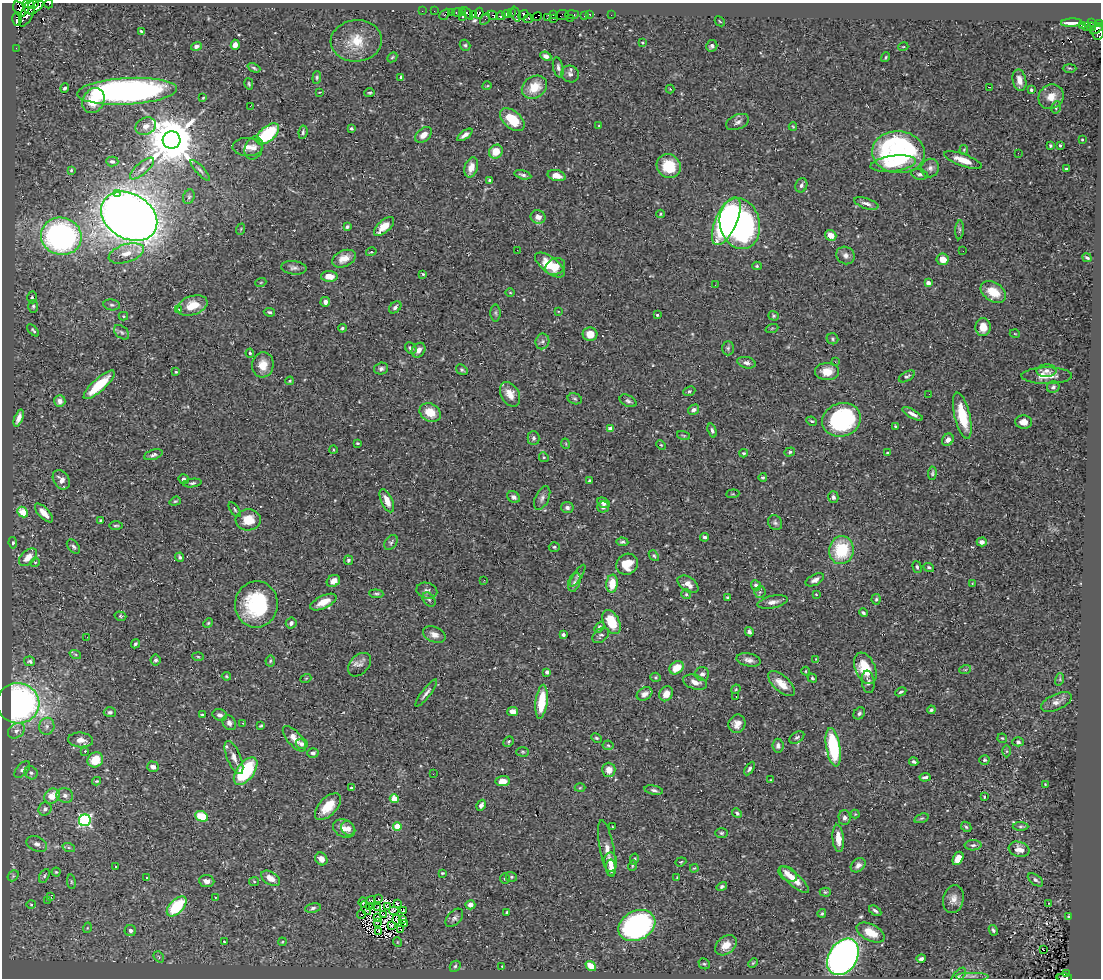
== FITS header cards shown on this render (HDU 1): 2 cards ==
NAXIS1  =                 1099
NAXIS2  =                  976

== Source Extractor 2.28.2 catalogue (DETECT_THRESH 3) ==
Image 1099 x 976 px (HDU 1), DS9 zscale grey, 1 PNG px = 1 image px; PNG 1103 x 980 px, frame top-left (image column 1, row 976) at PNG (2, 3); each listed source drawn as its Kron ellipse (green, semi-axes under 4 px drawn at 4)
Background 0.345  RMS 0.014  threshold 0.0421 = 3 sigma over >= 5 px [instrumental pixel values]
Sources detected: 479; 9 with non-positive FLUX_AUTO (blend fragments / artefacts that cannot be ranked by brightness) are neither listed nor drawn; the other 470 listed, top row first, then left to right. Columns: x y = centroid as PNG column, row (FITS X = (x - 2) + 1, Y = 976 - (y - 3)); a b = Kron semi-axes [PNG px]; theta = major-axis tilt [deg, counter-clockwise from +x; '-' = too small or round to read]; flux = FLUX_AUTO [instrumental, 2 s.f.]
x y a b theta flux
29 4 6 4 -15 750
34 4 6 3 40 740
49 4 4 2 - 62
36 8 10 4 36 11
19 9 8 5 -60 470
422 11 2 2 - 3.9
434 11 2 2 - 1.7
451 12 3 2 - 27
27 13 14 6 68 1200
457 13 6 3 0 39
463 13 3 3 - 26
467 13 7 3 -49 180
479 13 5 3 - 260
511 13 3 2 - 21
445 14 6 3 46 57
473 14 3 2 - 110
506 14 4 3 - 42
516 14 8 3 -71 86
553 14 3 3 - 48
589 14 3 3 - 22
493 15 5 2 - 32
523 15 5 4 - 58
562 15 6 5 - 59
572 15 7 3 3 84
611 15 2 2 - 1.5
501 16 4 3 - 210
584 16 3 2 - 9
462 17 3 3 - 16
536 17 5 3 - 260
547 18 3 2 - 31
570 18 3 2 - 110
17 19 7 5 89 350
485 19 6 3 59 16
528 19 5 2 - 30
553 19 4 2 - 13
720 21 5 3 - 0.8
1092 22 4 3 - 4
1071 23 10 3 3 7.5
1100 23 4 2 - 79
1083 25 3 2 - 2
1086 27 2 2 - 4.3
1092 27 4 4 - 58
1096 29 7 4 30 220
141 31 4 3 - 1.2
1098 32 7 6 - 170
356 41 25 20 4 26
642 42 3 3 - 0.95
235 45 5 4 - 5.9
465 45 6 5 - 1.5
196 46 5 4 - 3
712 46 6 5 - 2.6
903 47 5 3 - 0.8
16 48 2 2 - 4.7
546 56 6 4 -23 4.6
392 57 6 4 45 1.2
886 57 5 3 - 1.1
558 67 10 5 -76 3
254 68 7 3 -25 1.6
1069 68 7 3 0 1.3
570 74 9 8 - 3.7
317 77 6 4 85 1.4
401 77 3 3 - 2.1
1019 80 11 6 -78 7.6
249 84 6 3 -76 1.2
487 86 5 3 - 0.78
534 87 13 10 34 20
990 87 3 2 - 0.7
65 88 5 3 - 1.8
670 89 4 4 - 0.72
1031 90 3 3 - 1.4
127 91 50 13 3 410
319 92 2 2 - 0.6
370 93 5 4 - 1.1
1051 97 13 12 - 11
203 98 3 3 - 0.96
93 101 13 10 60 21
250 106 2 2 - 41
1056 107 6 4 79 1.5
512 120 14 8 -41 28
738 122 12 7 24 4
146 126 11 8 24 7
599 126 4 2 - 0.62
793 127 4 4 - 0.86
351 128 3 3 - 1.7
303 132 7 4 83 2.2
268 134 13 7 42 67
424 135 10 6 39 7.4
465 135 9 4 35 4.4
1082 139 3 3 - 0.76
172 140 9 8 - 5700
1050 146 3 2 - 1.1
1060 146 3 3 - 1.3
247 147 15 9 -2 7.7
254 148 12 9 71 6
964 150 5 4 - 0.94
496 152 7 6 - 16
898 152 26 21 -3 180
1018 153 2 2 - 0.64
963 160 20 6 -20 14
112 161 6 5 - 2.2
893 164 23 8 7 19
669 166 12 11 - 29
471 167 10 6 72 9.2
142 168 15 6 41 5.4
930 168 9 8 - 4.1
1066 169 3 3 - 1.8
71 170 4 3 - 0.99
200 170 13 4 -48 3.1
919 174 8 5 -10 2.2
523 175 9 4 -13 2.6
557 176 9 5 -14 7.5
490 180 4 3 - 1.5
801 185 7 6 - 2.9
117 193 3 3 - 10
189 197 7 5 69 2.1
866 203 13 5 -18 4.2
660 214 4 3 - 0.74
129 216 30 22 -31 1300
538 217 7 6 - 6.1
726 221 26 10 66 240
740 223 26 20 -76 260
384 226 12 6 41 15
347 227 4 3 - 1.9
241 229 6 3 71 0.88
959 230 9 4 86 1.7
831 235 6 5 - 9.4
61 236 20 18 -15 270
517 250 2 2 - 0.53
963 251 2 2 - 0.47
371 252 5 3 - 0.89
126 253 18 9 17 12
846 255 9 8 - 4.2
1087 258 5 3 - 1.8
344 259 12 8 24 9.5
943 259 6 6 - 9.4
550 265 18 8 -37 21
555 266 10 8 26 14
757 266 4 4 - 1.3
294 268 13 6 -6 3.9
423 274 3 3 - 1.1
329 276 8 5 -3 10
261 282 5 3 - 0.96
928 283 4 4 - 3.9
715 285 3 2 - 1.1
993 292 14 9 -33 21
510 293 5 3 - 0.92
32 297 6 4 -88 1.8
325 302 5 5 - 3.8
112 305 8 5 -9 2.1
33 306 6 5 - 1.7
192 306 15 9 19 20
395 307 7 5 42 2.2
179 310 4 4 - 1.1
558 311 3 2 - 0.59
269 312 5 4 - 1.9
495 313 8 5 -90 1.9
657 315 3 3 - 1.2
123 316 5 4 - 1
773 316 5 5 - 1.3
983 327 9 7 86 12
342 328 4 4 - 1.4
772 328 6 4 19 1.2
33 330 7 3 -45 1.5
122 332 9 6 -41 2.5
590 334 7 7 - 11
1015 334 5 3 - 0.8
832 339 6 5 - 1.7
542 341 8 7 - 2.8
411 348 6 5 - 2.8
728 348 7 6 - 2.1
418 350 8 6 54 6
250 353 4 4 - 1.9
835 362 4 3 - 0.9
747 363 9 5 -13 3.7
263 365 12 11 - 13
381 369 7 6 - 2.4
462 370 6 4 -35 1.7
1046 371 10 6 2 4.6
176 372 3 3 - 0.92
827 372 12 8 0 13
907 376 9 4 29 2
1047 376 25 8 0 14
290 381 4 3 - 0.92
99 385 20 6 42 30
1053 387 6 5 - 2.2
689 391 6 4 22 1.4
510 394 13 9 -60 11
929 394 2 2 - 0.83
575 399 7 5 -17 1.7
60 401 6 5 - 4.5
628 401 9 5 -26 2.4
694 410 6 5 - 3.6
430 412 11 9 -31 17
912 414 11 4 -28 4.5
962 416 23 7 -77 31
19 418 9 4 69 4.8
841 420 19 16 18 110
812 421 6 3 -26 1.3
1024 422 8 6 -2 7.3
896 426 3 3 - 1.1
610 429 4 3 - 8.3
712 431 7 4 -72 2.3
684 436 6 3 -19 0.98
533 438 7 6 - 2.2
948 440 6 5 - 5.1
357 443 3 2 - 1.5
566 444 5 3 - 0.8
661 445 5 3 - 0.72
333 450 4 3 - 0.78
790 452 5 4 - 1.6
744 453 4 3 - 1.5
888 453 4 3 - 1.1
153 455 10 5 18 2.5
544 457 5 4 - 1.2
932 473 7 4 85 1.5
763 477 4 4 - 2
184 479 5 5 - 2.5
61 480 10 7 -57 5.8
589 481 4 3 - 1
192 483 9 4 7 1.9
733 494 7 3 5 0.82
514 497 7 5 -33 3.5
833 497 6 5 - 2.5
542 498 12 7 65 3.8
175 501 6 4 19 1.2
387 501 12 5 -66 9.1
603 503 6 5 - 3.7
567 507 6 5 - 2.6
603 507 6 5 - 3.3
235 510 8 4 -54 1.8
23 512 6 5 - 22
44 513 12 5 -47 9.5
248 520 12 10 3 17
100 521 4 4 - 1.1
775 523 8 6 -53 2.3
116 526 7 2 0 1.1
705 537 4 3 - 2.1
391 542 8 5 56 2.1
622 542 6 3 -4 1.8
982 542 5 4 - 4
13 543 5 4 - 1.4
73 547 8 5 -48 2.3
554 547 5 4 - 1.5
841 550 14 12 78 46
654 556 6 4 -50 1.5
28 557 11 6 44 12
180 557 4 4 - 1.8
348 560 5 4 - 1.8
35 562 5 4 - 1.2
627 564 11 10 - 16
917 567 6 4 -73 1.9
929 567 5 4 - 2.2
578 575 12 4 57 2.5
484 580 3 2 - 1.6
815 580 10 5 27 3.7
333 581 7 5 30 5
574 582 10 6 73 2.9
612 584 9 5 84 17
688 584 11 7 -34 7.4
972 584 3 2 - 0.66
756 585 5 4 - 2.8
427 591 10 8 -14 4
760 592 6 5 - 1.7
376 594 7 4 -4 1.7
686 594 5 5 - 1.5
816 594 3 3 - 0.68
727 597 3 2 - 0.94
429 599 8 5 -49 2
876 599 5 4 - 1.4
323 602 14 6 26 11
773 602 15 6 12 5.5
256 604 23 21 86 75
863 613 4 3 - 1.7
120 616 6 4 -17 1.5
611 622 13 8 -63 26
208 623 5 4 - 1.2
291 623 5 5 - 3.2
599 627 6 4 49 3.4
749 632 5 3 - 2.5
434 634 12 7 -22 5.7
563 634 3 3 - 3.2
601 635 9 6 42 2.5
87 637 2 2 - 1.5
135 644 5 4 - 1.5
75 654 6 4 -19 1.2
198 657 6 3 -3 1.1
816 659 4 4 - 0.77
156 660 5 5 - 2.1
749 660 12 6 -11 4.4
30 661 5 4 - 1.8
270 661 5 5 - 1.3
359 665 13 9 47 4.9
677 668 8 6 36 15
865 668 16 10 -67 28
965 670 6 3 18 1.1
806 671 4 3 - 0.79
547 672 4 4 - 3.3
702 674 7 7 - 3.3
226 676 4 4 - 1
656 677 5 4 - 1.2
306 678 5 3 - 0.77
812 678 5 4 - 1.4
1060 679 6 4 73 1.2
695 682 12 7 -17 7.7
868 682 11 6 -83 3.5
781 683 16 8 -42 12
736 689 5 4 - 1
901 692 6 3 26 1.5
426 693 17 4 53 3.4
644 694 8 6 31 4.7
666 694 8 6 58 9.1
736 696 3 2 - 0.99
542 702 17 6 83 30
1056 702 16 8 24 5.6
18 703 21 20 - 310
931 710 4 3 - 1.6
110 712 6 5 - 2.2
513 712 5 4 - 6.9
859 713 6 5 - 2.1
202 715 3 3 - 1.2
220 715 7 5 -19 3
229 723 8 6 -54 3.5
243 723 3 2 - 0.63
737 724 9 8 - 7
47 726 8 7 - 4.2
261 726 4 3 - 1.2
16 731 9 7 35 4.2
797 737 8 5 32 2.1
596 738 6 4 -26 1.3
1002 738 5 4 - 1.1
294 739 16 7 -49 9.3
81 740 12 7 -4 8.5
508 742 5 4 - 1.3
1018 742 5 4 - 1.8
302 744 6 5 - 3.9
608 745 5 5 - 1.5
778 746 7 5 -83 3.3
833 747 19 7 -80 66
85 751 3 3 - 1.2
1007 751 6 4 -89 1.3
523 752 6 4 0 1.4
313 753 6 5 - 3
234 757 18 7 -67 7.8
95 760 8 7 - 21
984 760 5 5 - 1.3
914 762 5 3 - 2.3
153 767 6 5 - 3.9
750 768 7 4 58 2.2
22 769 10 5 48 3
609 770 7 7 - 7.2
246 771 16 8 53 73
31 773 7 6 - 2.5
433 774 2 2 - 0.6
925 777 5 3 - 2.5
771 780 4 3 - 0.76
97 781 4 3 - 1.4
503 781 7 5 5 8.3
1045 784 3 2 - 0.65
351 788 3 2 - 0.86
580 788 5 3 - 0.94
654 790 9 4 -11 2.5
65 795 8 7 - 4.2
52 796 8 7 - 14
984 797 3 2 - 0.76
394 799 4 4 - 28
481 805 6 4 59 3.1
328 806 16 8 47 16
45 809 7 6 - 3
737 813 5 4 - 2
855 814 4 4 - 0.88
202 816 7 5 -23 29
845 818 7 6 - 3.6
921 818 7 4 19 1.6
85 820 6 6 - 170
397 826 4 4 - 22
1020 826 8 4 0 1.6
612 827 3 2 - 0.84
966 827 6 4 -45 1.4
344 828 11 8 -25 6.5
348 828 7 6 - 4.7
721 833 6 5 - 1.5
838 838 14 5 -85 12
37 844 11 7 -23 4.2
973 845 8 5 1 2.2
69 848 6 4 -19 1.9
607 848 28 7 -79 8.2
1019 849 10 7 -17 5.7
958 858 7 5 60 12
321 859 7 5 -53 6.7
634 859 5 4 - 1.8
611 862 9 6 -89 7.7
681 862 5 4 - 1
858 865 8 6 39 4.5
115 866 3 2 - 1.3
632 866 5 3 - 1
611 868 8 5 -86 8.5
694 868 4 3 - 0.84
56 872 4 4 - 1.1
442 873 3 3 - 0.93
788 874 10 6 -33 5.8
13 876 6 4 47 1.7
44 876 7 4 62 1.7
147 877 4 3 - 1.1
511 877 6 4 -20 1.5
271 878 10 6 -31 8.5
505 878 5 4 - 1.3
677 878 4 3 - 0.98
794 880 19 6 -41 11
1035 880 9 5 -37 2.3
207 881 8 6 -6 5.7
254 881 5 4 - 1
71 882 7 3 -82 1.3
722 886 5 4 - 1.6
825 892 5 4 - 1.3
50 897 3 3 - 1.2
215 897 3 3 - 1.3
379 899 3 2 - 0.64
953 899 14 10 75 7.1
48 900 3 2 - 2.9
371 900 4 2 - 1.2
363 902 5 2 - 1.4
397 903 3 2 - 1
1049 903 3 3 - 0.94
31 904 5 3 - 0.99
470 905 5 4 - 5.1
177 906 12 6 45 54
369 907 3 2 - 0.78
378 907 2 2 - 0.44
387 907 4 2 - 0.96
313 908 8 5 10 2.4
366 908 7 2 -62 0.77
404 910 4 2 - 1
394 911 5 2 - 1.4
875 911 7 4 -33 2.5
507 912 3 3 - 1.3
822 913 4 3 - 1.4
361 914 4 2 - 0.7
383 915 2 2 - 0.75
1069 917 4 3 - 1.5
378 918 2 2 - 0.53
454 918 11 6 47 3.3
402 919 3 3 - 1.5
397 920 5 2 - 0.15
377 923 3 2 - 0.6
405 923 3 2 - 1.6
637 925 19 14 28 190
392 926 4 4 - 0.23
87 928 5 3 - 0.87
400 929 3 2 - 290
993 930 5 4 - 1.9
130 931 5 5 - 3.7
379 931 4 2 - 0.76
871 933 15 8 -28 18
224 941 4 2 - 0.72
282 942 4 3 - 0.87
397 942 5 3 - 0.75
726 945 12 8 40 9.8
1044 950 2 2 - 0.86
159 957 6 4 -50 1.7
843 957 20 14 57 530
921 959 5 4 - 2.5
753 963 5 3 - 0.88
704 964 6 5 - 1.5
455 966 6 5 - 1.6
502 966 3 2 - 0.66
591 966 6 4 -40 16
1066 973 3 2 - 5.9
959 976 9 5 49 2.1
972 976 17 2 0 3.4
1064 978 8 2 -1 18
At the frame edge (FLAGS 8, measured only in part): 6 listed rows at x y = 29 4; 34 4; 49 4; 1100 23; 1098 32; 1064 978
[9 non-positive-flux detections neither listed nor drawn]